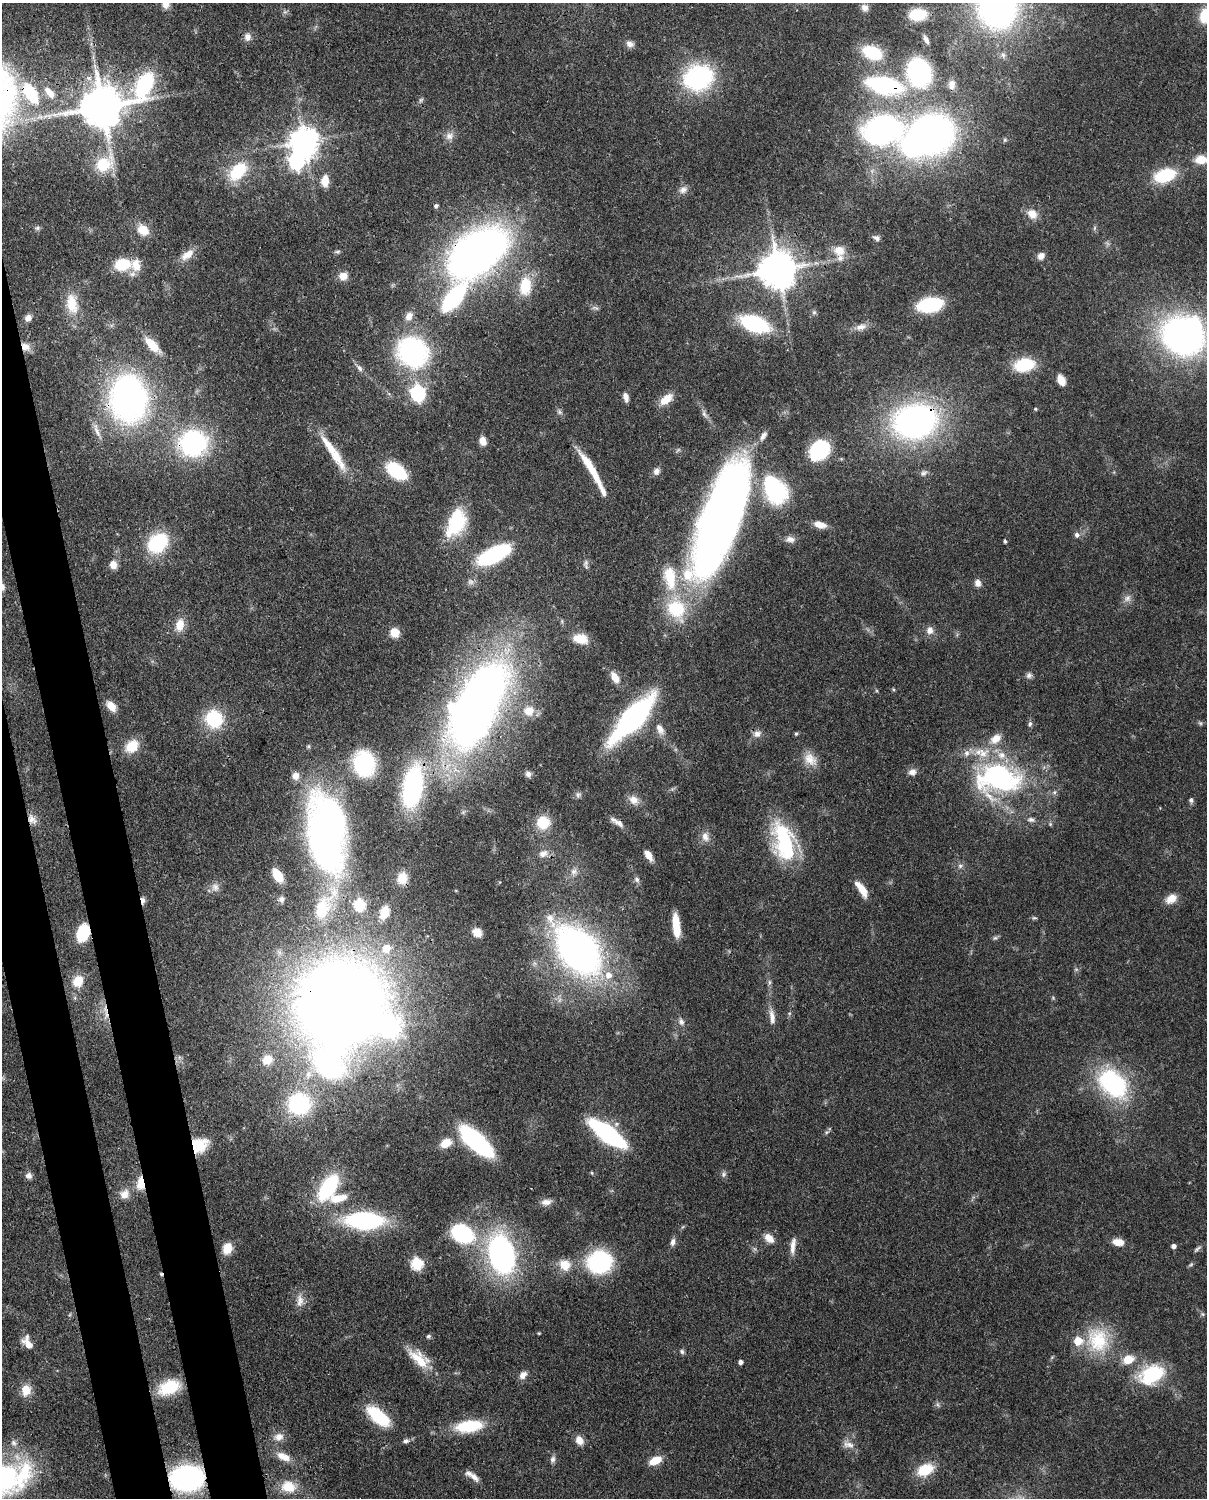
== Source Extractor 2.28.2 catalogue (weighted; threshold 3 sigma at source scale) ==
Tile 7 of 4 x 3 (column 3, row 2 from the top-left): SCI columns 2501-3705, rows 1651-3146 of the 5000 x 4909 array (HDU 1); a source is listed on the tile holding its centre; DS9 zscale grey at full resolution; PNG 1209 x 1500 px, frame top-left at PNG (2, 3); no overlay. Shown black and unused: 6% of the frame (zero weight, under 3 of 4 exposures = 7% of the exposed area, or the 3 px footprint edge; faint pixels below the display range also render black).
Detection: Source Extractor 2.28.2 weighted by HDU 2 'WHT'; one run over the whole footprint, this tile lists its part. Background 0.0858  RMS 0.0039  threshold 0.0177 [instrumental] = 3 sigma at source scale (4.5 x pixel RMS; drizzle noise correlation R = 1.50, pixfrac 1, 0.05/0.05 arcsec/px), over >= 5 px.
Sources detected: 235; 2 too faint to see at this stretch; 8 inside a brighter object's white glare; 1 cosmic-ray / hot-pixel residue — not listed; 13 inside a brighter listed object's ellipse — not listed separately; the other 211 listed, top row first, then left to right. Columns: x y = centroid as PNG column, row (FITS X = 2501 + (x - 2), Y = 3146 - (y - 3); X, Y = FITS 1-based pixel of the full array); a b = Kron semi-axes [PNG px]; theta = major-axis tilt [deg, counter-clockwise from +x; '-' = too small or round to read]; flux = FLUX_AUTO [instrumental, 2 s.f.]
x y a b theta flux
166 4 10 9 - 2.8
997 6 33 29 -89 170
865 8 9 8 - 2.3
918 14 18 12 4 13
1205 15 15 10 75 12
247 37 10 9 - 2.4
926 39 11 5 -63 1.5
630 44 10 7 -22 2
872 53 18 11 -21 19
919 72 20 16 -72 53
698 77 24 20 20 62
952 84 11 8 89 2.1
145 85 40 20 63 41
884 85 23 11 -11 67
49 92 18 8 -50 4
31 93 21 11 -57 22
421 100 7 5 46 0.76
102 106 12 12 - 1600
881 130 36 26 -1 110
932 134 30 28 17 180
449 136 12 10 27 2.6
304 141 9 9 - 560
1201 159 14 9 2 6.2
105 163 32 21 46 14
238 171 26 17 49 16
1165 175 22 13 17 19
325 181 14 9 88 4.4
683 190 12 9 18 2.4
436 206 5 4 - 0.99
1032 214 13 11 -50 4.4
37 228 6 6 - 0.8
1094 228 7 4 71 0.62
143 230 14 11 -39 6.2
876 238 10 6 -29 1.3
839 250 17 14 -12 5.6
338 252 8 5 -4 0.72
477 252 58 35 38 230
187 255 20 9 35 4.4
1041 256 9 7 43 2.4
122 264 16 11 5 15
778 269 11 11 - 1200
343 276 10 9 - 3.6
525 286 18 12 84 13
453 298 21 9 50 67
72 304 27 15 -81 10
930 305 19 10 10 36
595 308 12 4 -19 1
814 312 7 5 43 0.84
409 316 13 9 58 3
28 318 9 7 59 2.1
755 324 23 12 -18 46
861 327 16 8 15 3.1
1183 336 33 27 -31 160
152 345 20 8 -46 9.3
25 347 12 10 -30 3.3
412 352 26 24 -34 72
1024 365 17 11 14 20
359 368 10 6 -53 1.6
1061 380 12 8 -64 3.6
418 393 7 6 - 91
626 397 12 6 -78 1.9
128 399 32 25 -86 180
666 399 18 9 39 5.6
1035 409 4 3 - 0.46
560 412 8 5 -27 0.96
704 414 13 6 -62 1.7
915 421 34 26 10 150
97 431 23 6 -69 3
483 441 8 7 - 3.3
193 443 25 23 6 61
329 447 68 9 -56 12
819 450 18 14 44 28
592 470 44 7 -59 13
396 471 17 11 -37 26
656 471 10 8 54 1.9
924 473 9 6 32 1.2
773 486 19 16 -29 42
721 518 117 34 70 330
456 522 32 18 67 25
820 525 13 7 -16 4.3
1077 535 7 6 - 1.3
790 539 11 7 -1 2.2
1005 541 4 4 - 0.63
158 543 22 17 38 26
494 555 31 13 26 38
586 563 8 6 88 1.2
113 565 10 8 -76 2.9
670 578 38 18 -81 17
978 583 9 8 - 2.1
2 587 11 7 -79 2.1
1127 598 10 8 60 2.1
180 625 16 11 79 5.3
930 630 10 9 - 2.4
395 633 10 9 - 5.2
580 639 16 10 -12 7
1029 675 8 7 - 1.4
615 677 14 8 -59 4.4
477 704 79 36 63 350
111 706 12 7 -51 4.7
529 711 14 13 - 6.2
633 718 34 12 48 140
214 719 13 12 - 30
1200 723 7 4 -44 0.65
1030 724 8 5 78 1
660 729 17 9 -62 3.7
757 734 10 9 - 2.2
796 734 5 4 - 0.62
132 746 15 11 44 8.8
810 759 21 14 -42 5.6
364 763 20 17 -76 37
912 772 10 8 9 2.1
528 774 8 7 - 1.5
295 776 9 9 - 3.3
998 779 62 41 -2 76
413 787 43 20 80 55
578 795 9 7 88 1.2
633 800 14 11 -35 3.5
1191 800 7 5 -86 0.94
32 819 14 9 -47 2.9
1031 819 10 7 -11 1.5
543 822 12 12 - 11
617 822 20 6 -32 2.8
327 832 47 22 -87 330
705 837 14 9 -74 3
784 842 42 19 -75 41
543 854 13 9 23 2.8
648 855 11 6 -59 4.1
960 866 7 6 - 1.2
574 871 11 9 23 2.4
278 875 11 6 -60 11
402 878 12 10 76 5.7
637 879 8 6 -72 1.3
215 887 12 10 -80 2.6
861 889 21 7 -55 6.2
1171 898 14 9 36 4.5
281 899 7 6 - 1.1
143 900 9 5 -84 1.6
360 905 6 5 - 38
322 909 27 17 78 12
384 912 11 8 68 5.5
1034 918 8 4 -8 0.6
676 926 21 6 -84 9.4
477 932 9 8 - 4.5
83 933 15 10 71 17
995 938 7 5 41 0.79
386 948 10 9 - 4.6
578 950 56 34 -50 170
78 981 14 12 58 6.8
769 982 8 4 82 0.91
341 1003 71 60 21 590
105 1012 29 6 -82 4.1
772 1017 20 7 -83 3.4
681 1022 9 7 -65 1.6
267 1060 9 8 - 6.9
308 1074 12 8 78 3.3
1113 1083 27 19 -45 57
299 1104 21 20 - 39
826 1132 6 5 - 0.79
607 1133 26 9 -36 88
477 1141 26 10 -43 84
446 1143 14 10 29 5.8
199 1145 18 15 28 11
592 1173 4 4 - 0.45
724 1174 8 6 55 1.1
29 1176 8 8 - 1.7
141 1183 13 7 85 9.6
328 1187 25 12 57 39
124 1194 14 12 47 3.8
338 1198 25 11 10 8
546 1202 14 7 9 2.6
364 1220 28 13 -2 68
462 1234 17 13 -28 45
769 1238 14 9 -43 3.7
673 1242 10 6 79 1.9
1118 1242 12 7 -7 4.6
793 1246 22 6 84 3.3
1173 1246 4 4 - 1.7
227 1248 12 9 68 5.8
1197 1249 12 4 45 0.88
501 1254 33 20 -76 100
599 1262 20 18 23 47
417 1264 6 6 - 39
565 1265 14 12 -32 6.4
300 1301 17 9 89 3.4
539 1333 5 3 - 0.34
428 1336 7 4 27 0.75
1098 1340 36 30 -75 23
28 1343 13 7 -63 5.1
682 1352 7 5 -72 0.86
419 1359 31 14 -38 10
1128 1359 16 11 21 6
740 1362 4 4 - 1.6
1152 1374 30 19 24 25
523 1375 10 8 49 2.5
169 1387 21 13 22 19
26 1390 13 10 81 5.7
937 1404 7 4 -71 0.76
378 1416 21 10 -40 26
469 1426 23 10 8 25
279 1437 11 10 - 3.2
579 1440 11 8 -54 3.2
406 1441 7 5 22 1.3
848 1445 17 8 -18 2.9
283 1457 20 9 -26 4.8
553 1459 9 7 77 1.4
655 1460 13 7 23 6.3
925 1470 20 13 25 11
474 1477 16 8 -41 3
4 1478 55 32 8 70
187 1478 21 16 4 87
288 1487 18 14 -8 8
Overlapping masked pixels (flux is a lower limit): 22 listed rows (the first 20) at x y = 884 85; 31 93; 102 106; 477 252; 25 347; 128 399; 915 421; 193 443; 721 518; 477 704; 413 787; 32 819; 617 822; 143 900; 83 933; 578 950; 341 1003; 105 1012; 299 1104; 199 1145
Isophote crosses this tile's border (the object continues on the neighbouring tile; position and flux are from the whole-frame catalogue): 7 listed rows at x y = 166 4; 997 6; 1205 15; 1201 159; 1183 336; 2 587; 4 1478